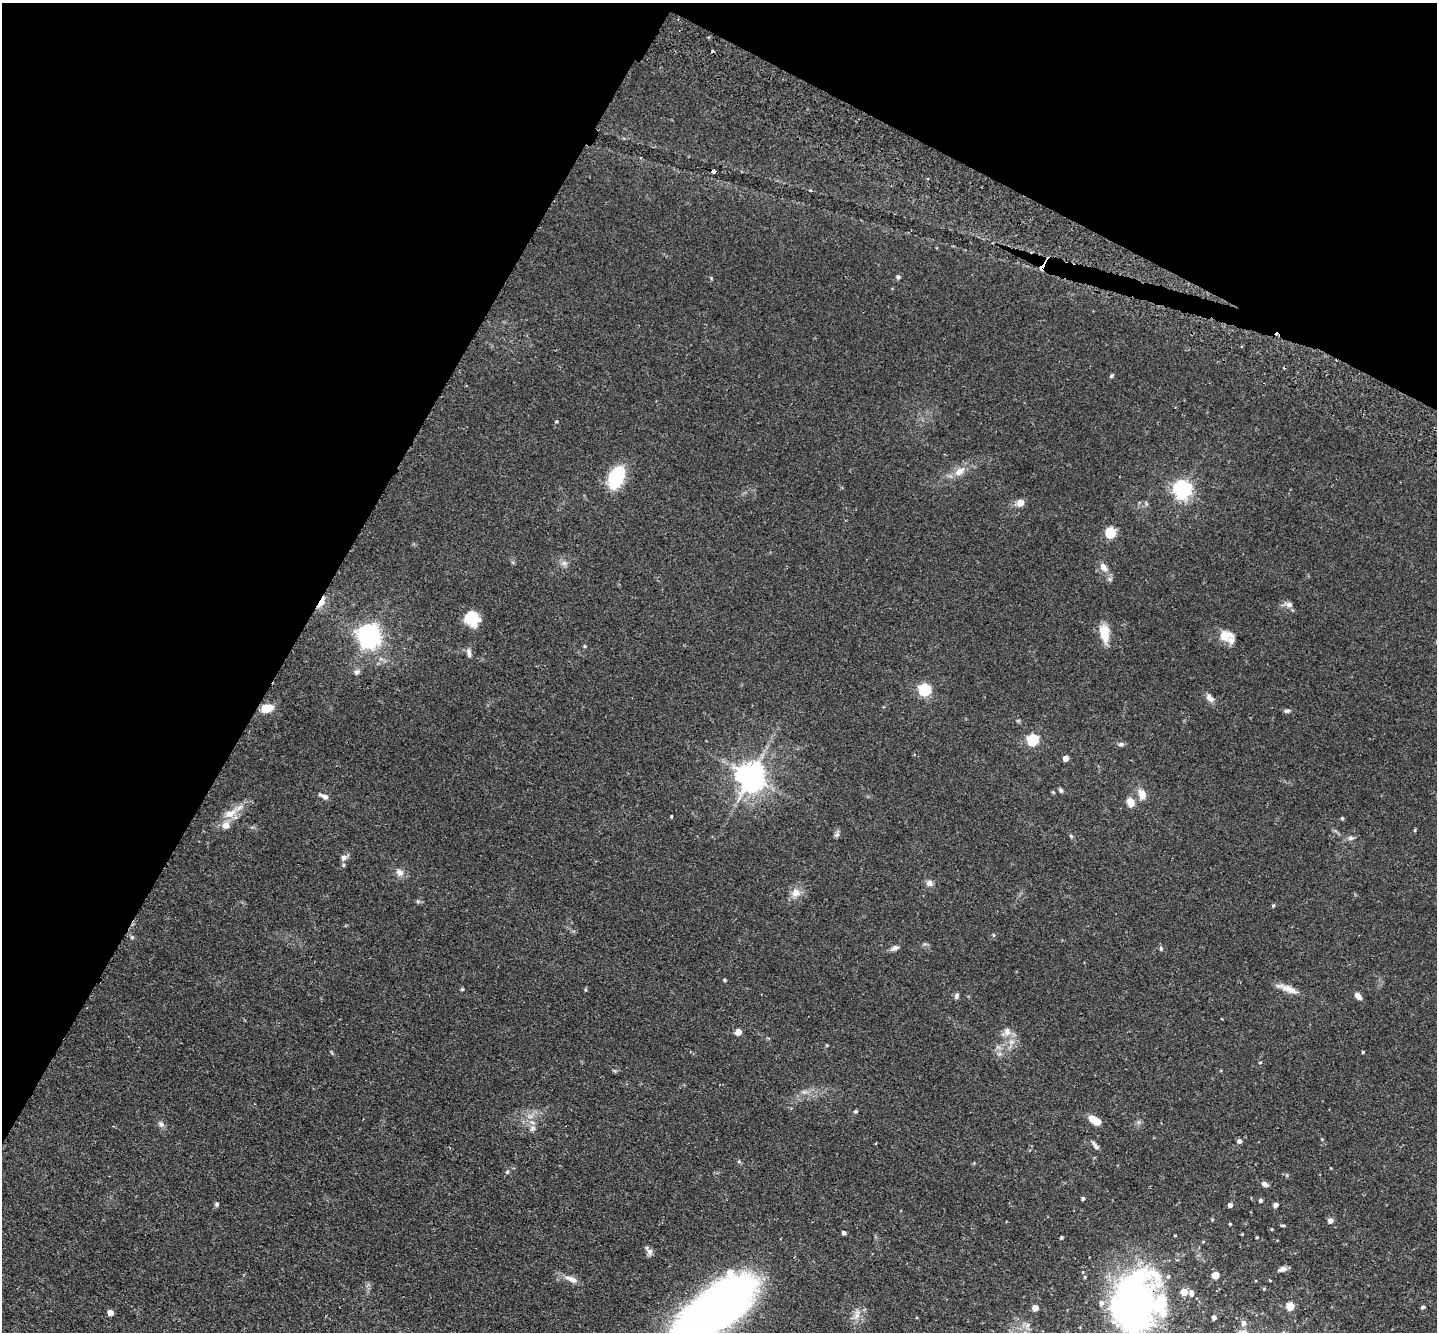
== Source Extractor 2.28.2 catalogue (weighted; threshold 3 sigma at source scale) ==
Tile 2 of 4 x 4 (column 2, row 1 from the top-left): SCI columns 1467-2901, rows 4328-5657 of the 5803 x 5857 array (HDU 1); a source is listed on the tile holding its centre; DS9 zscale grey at full resolution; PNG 1439 x 1334 px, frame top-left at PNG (2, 3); no overlay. Shown black and unused: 29% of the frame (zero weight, under 2 of 3 exposures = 3% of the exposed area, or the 3 px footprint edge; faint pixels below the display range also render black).
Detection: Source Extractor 2.28.2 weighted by HDU 2 'WHT'; one run over the whole footprint, this tile lists its part. Background 0.0804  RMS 0.0057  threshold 0.0255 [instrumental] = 3 sigma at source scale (4.5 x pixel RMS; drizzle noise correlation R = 1.50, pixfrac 1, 0.05/0.05 arcsec/px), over >= 5 px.
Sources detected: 108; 5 inside a brighter object's white glare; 2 cosmic-ray / hot-pixel residue — not listed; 8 inside a brighter listed object's ellipse — not listed separately; the other 93 listed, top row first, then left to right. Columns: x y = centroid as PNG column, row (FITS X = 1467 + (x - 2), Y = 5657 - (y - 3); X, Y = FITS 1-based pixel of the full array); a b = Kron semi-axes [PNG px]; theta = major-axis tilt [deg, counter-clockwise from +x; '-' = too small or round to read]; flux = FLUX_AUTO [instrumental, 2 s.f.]
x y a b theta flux
714 171 4 3 - 2.5
898 277 5 5 - 1.3
1111 376 6 4 32 0.71
556 421 4 3 - 0.99
959 471 16 10 39 5.4
616 477 20 11 67 36
1182 489 6 6 - 240
1020 503 5 5 - 7.5
1110 533 5 5 - 42
564 563 9 6 -20 1.9
1103 567 11 8 -59 3.7
321 602 11 4 60 12
1289 605 9 7 -3 2.2
472 618 15 13 -65 15
369 633 7 6 - 230
1104 633 20 10 -81 10
1224 636 16 12 -79 6
469 653 11 6 -78 2
357 672 8 6 36 1.6
924 690 6 5 - 65
1210 698 14 7 -50 2.7
267 708 9 7 14 12
1287 711 8 4 6 1.1
1033 740 5 5 - 49
1121 744 7 5 8 1.3
1066 758 4 4 - 4.8
751 776 8 8 - 770
1060 790 6 5 - 1.1
1053 792 5 4 - 0.54
1142 794 7 6 - 7.1
324 796 12 5 -24 2.5
1131 803 8 7 - 6.5
231 813 19 10 27 7.2
671 816 3 3 - 1
1342 818 4 4 - 0.59
1071 836 6 4 -45 0.77
1351 838 9 6 9 1.5
344 857 9 7 46 2.1
400 872 11 9 -50 3.1
929 883 9 8 - 2.2
796 893 13 11 -1 4.5
1273 905 5 4 - 0.62
993 935 6 3 -71 0.57
132 937 6 3 18 0.62
895 948 11 6 15 2
1161 948 6 5 - 0.82
725 980 4 3 - 0.68
462 989 5 4 - 0.6
1288 989 30 7 -21 5.5
957 995 8 5 72 1.4
1358 996 9 5 -48 2.9
738 1032 5 4 - 7.7
1007 1032 12 9 -82 3.7
1363 1052 3 3 - 0.61
1260 1062 4 3 - 0.45
856 1111 4 4 - 0.91
1095 1120 14 7 -31 6.7
161 1124 9 6 -46 1.7
533 1128 8 7 - 1.8
1322 1139 4 3 - 0.42
1239 1141 5 5 - 1.9
1095 1145 13 5 -58 1.7
739 1161 5 5 - 0.69
507 1172 5 4 - 0.74
1265 1184 9 6 -27 1.9
1083 1198 4 4 - 1
1261 1200 4 4 - 1.6
217 1204 6 5 - 1
1230 1205 4 4 - 2.4
1276 1205 5 4 - 2.3
1330 1221 5 5 - 2.9
1230 1224 4 3 - 0.5
1283 1225 6 3 -8 0.7
844 1233 4 4 - 1.9
1257 1237 4 3 - 0.51
1061 1238 3 3 - 0.75
1203 1242 5 3 - 0.41
650 1252 9 7 -81 2.1
1282 1269 11 6 16 2.2
1216 1275 5 5 - 8.8
1085 1277 4 4 - 0.55
571 1279 18 7 -22 4.1
1191 1293 9 6 86 2.3
1136 1303 67 46 56 150
1290 1306 5 5 - 18
1423 1307 4 3 - 1.2
1035 1308 5 4 - 6.6
110 1312 5 4 - 4.5
710 1312 79 32 33 420
857 1314 13 6 75 3.3
1214 1317 4 4 - 2
1244 1323 6 5 - 2.6
1244 1332 9 7 25 2.2
Overlapping masked pixels (flux is a lower limit): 3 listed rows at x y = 714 171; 321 602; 1136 1303
Isophote crosses this tile's border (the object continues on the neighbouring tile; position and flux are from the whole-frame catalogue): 3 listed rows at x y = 1136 1303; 710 1312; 1244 1332